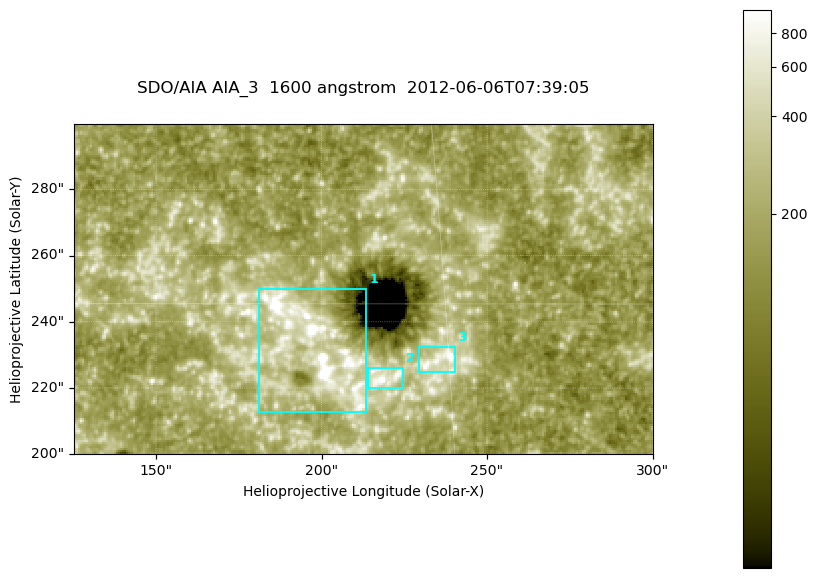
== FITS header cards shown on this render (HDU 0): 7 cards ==
TELESCOP= 'SDO/AIA '
INSTRUME= 'AIA_3   '
WAVELNTH=                 1600
WAVEUNIT= 'angstrom'
DATE-OBS= '2012-06-06T07:39:05.12'
CTYPE1  = 'HPLN-TAN'
CTYPE2  = 'HPLT-TAN'

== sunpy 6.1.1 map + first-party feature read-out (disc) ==
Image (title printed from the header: SDO/AIA AIA_3  1600 angstrom  2012-06-06T07:39:05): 287 x 164 px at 0.609 arcsec/px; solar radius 946 arcsec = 1552 px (partial field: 0.6% of the solar disc is inside the frame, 100% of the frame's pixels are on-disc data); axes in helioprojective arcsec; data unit not stated in the header (colour bar unlabelled)
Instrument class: DISC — disc imager (sunpy class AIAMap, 1600 A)
Bright regions (active regions / flare kernels): reference = the on-disc median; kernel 3 px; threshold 5 sigma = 329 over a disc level ~183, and >= 1.15x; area >= 47 px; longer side >= 3 px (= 1.8 arcsec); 3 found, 3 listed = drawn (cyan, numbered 1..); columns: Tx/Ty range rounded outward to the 2 arcsec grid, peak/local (2 s.f.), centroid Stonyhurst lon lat
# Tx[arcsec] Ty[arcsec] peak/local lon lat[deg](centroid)
1 180..214 212..250 7.6 +12 +14
2 214..226 220..226 7.3 +14 +14
3 228..240 224..232 8.1 +15 +14